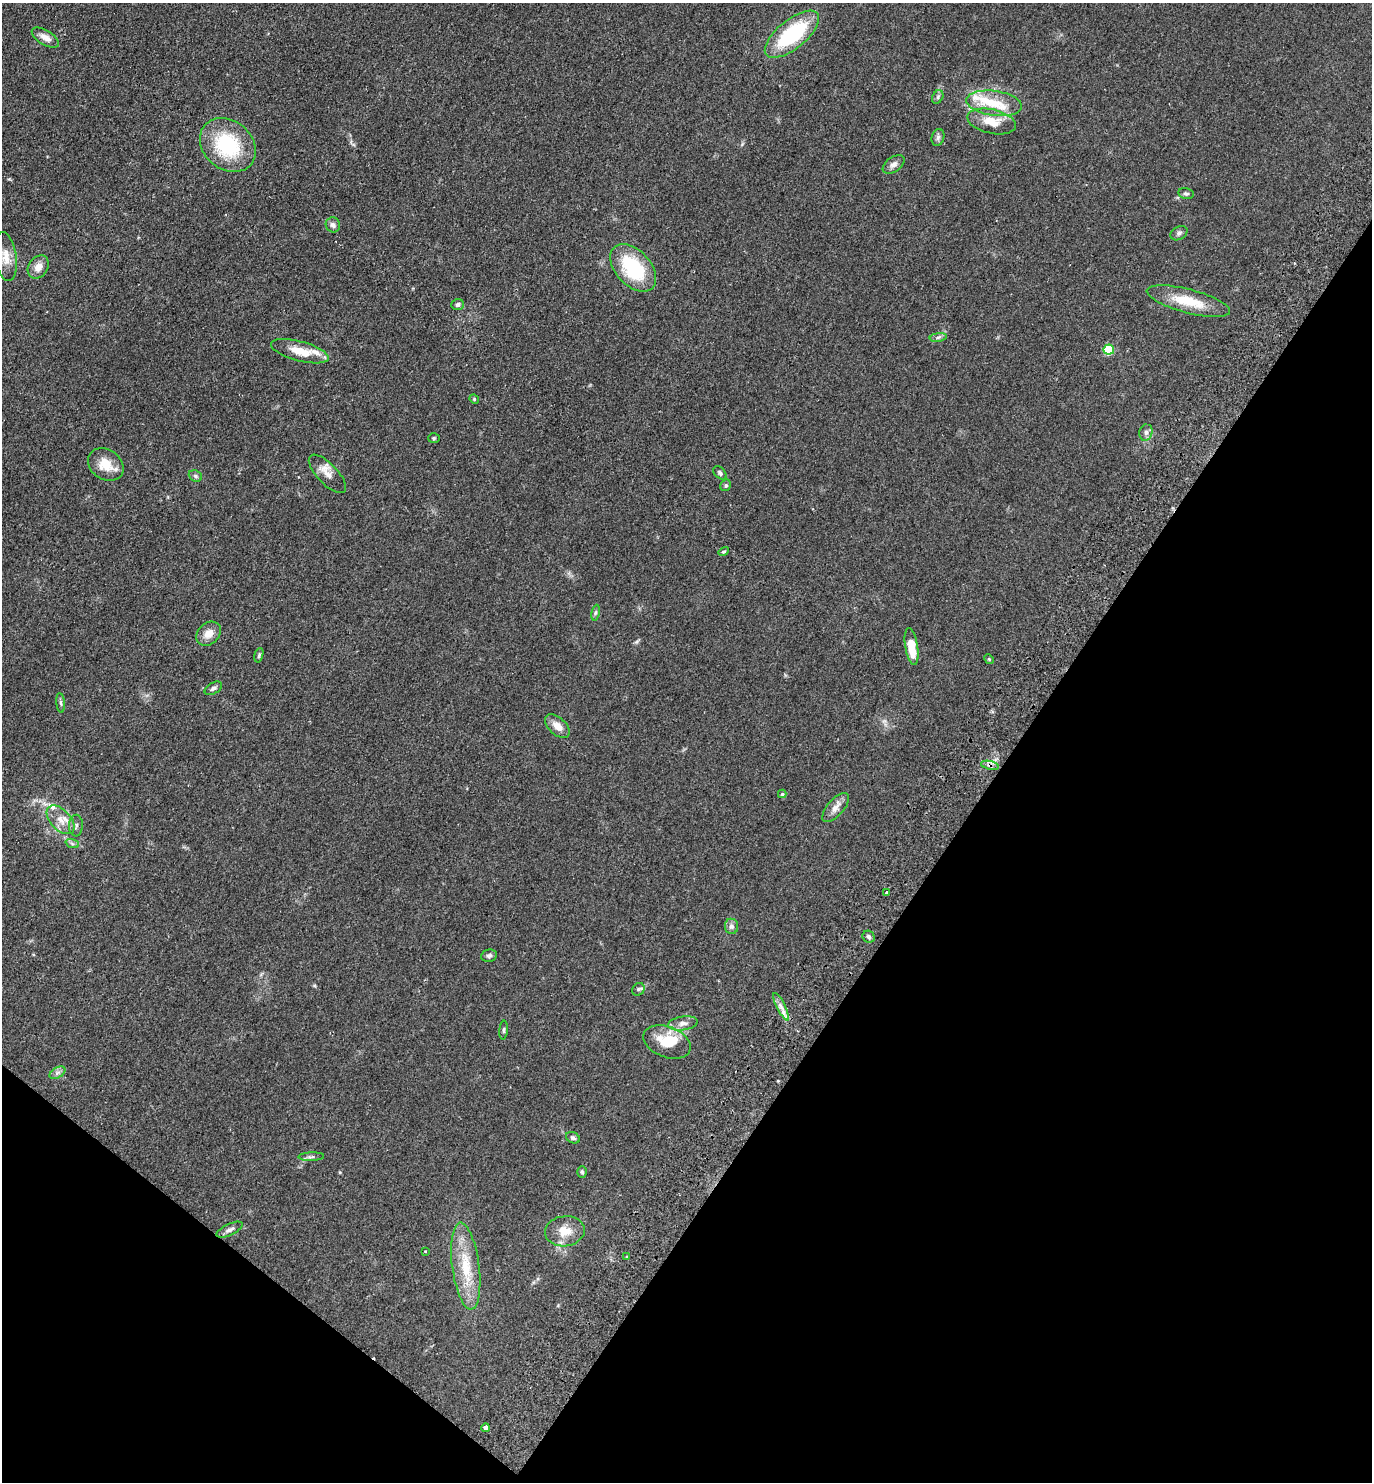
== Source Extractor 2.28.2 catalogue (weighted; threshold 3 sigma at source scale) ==
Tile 15 of 4 x 4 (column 3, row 4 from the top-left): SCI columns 2940-4309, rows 37-1516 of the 6020 x 5993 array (HDU 1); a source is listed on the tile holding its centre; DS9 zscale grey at full resolution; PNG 1374 x 1484 px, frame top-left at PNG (2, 3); each listed source drawn as its Kron ellipse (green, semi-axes under 4 px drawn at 4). Shown black and unused: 32% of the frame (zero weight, under 2 of 3 exposures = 3% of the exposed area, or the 3 px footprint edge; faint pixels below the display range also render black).
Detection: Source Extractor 2.28.2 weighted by HDU 2 'WHT'; one run over the whole footprint, this tile lists its part. Background 0.0949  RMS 0.009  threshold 0.0403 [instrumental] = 3 sigma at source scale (4.5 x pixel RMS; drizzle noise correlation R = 1.50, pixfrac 1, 0.05/0.05 arcsec/px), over >= 5 px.
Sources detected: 66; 1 inside a brighter object's white glare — neither listed nor drawn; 4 inside a brighter listed object's ellipse — not listed separately; the other 61 listed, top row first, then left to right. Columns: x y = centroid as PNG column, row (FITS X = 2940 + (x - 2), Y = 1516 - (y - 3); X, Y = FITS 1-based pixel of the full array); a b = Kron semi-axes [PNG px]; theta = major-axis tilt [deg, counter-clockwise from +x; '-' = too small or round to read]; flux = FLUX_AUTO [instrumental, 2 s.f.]
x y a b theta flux
792 34 33 14 39 70
45 38 15 7 -31 6.2
938 97 7 5 62 1.7
994 103 28 12 -8 23
992 121 25 12 -12 17
938 137 8 6 74 2.4
228 145 30 24 -40 61
894 164 12 7 36 4.1
1186 194 8 5 -12 1.8
333 225 8 7 - 3.1
1179 233 9 6 29 2.2
6 257 25 10 -81 12
38 267 12 9 56 7.5
633 268 28 17 -47 54
1188 301 43 12 -15 27
458 304 6 5 - 2.5
938 337 8 4 8 2
1109 349 5 5 - 56
300 351 30 9 -15 17
474 399 5 4 - 0.95
1146 432 8 6 76 2.9
434 438 6 5 - 1.2
106 465 19 15 -35 16
720 473 8 5 -47 1.9
327 474 25 10 -46 8.8
195 476 7 5 -22 1.7
726 485 6 5 - 1.6
724 552 5 4 - 1.2
596 613 8 4 81 1.6
208 634 13 10 42 8.2
912 647 19 6 -81 19
259 655 7 4 76 1.4
989 659 5 4 - 0.92
213 688 9 5 30 2.3
61 703 10 4 -85 1.7
557 726 15 8 -42 7.8
990 765 9 3 -13 2.4
782 794 4 4 - 1
835 808 18 8 48 6.6
61 820 17 10 -47 9.8
76 826 11 7 87 3
72 843 7 4 -20 1.8
886 893 4 3 - 1.4
731 926 7 6 - 3.2
869 937 6 5 - 2.1
489 956 8 6 9 2.1
638 989 7 5 47 1.5
781 1007 15 4 -64 4.8
683 1023 15 7 8 5.2
504 1030 9 4 85 1.4
667 1042 25 15 -21 22
57 1073 9 5 31 2.3
573 1138 7 5 -27 1.6
311 1157 13 4 2 2.3
582 1172 6 5 - 1.3
229 1230 14 5 26 3.4
565 1231 20 15 7 14
425 1252 3 2 - 0.82
627 1257 4 4 - 1.1
466 1266 44 13 -82 31
486 1428 4 3 - 44
Overlapping masked pixels (flux is a lower limit): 2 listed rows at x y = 990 765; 486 1428